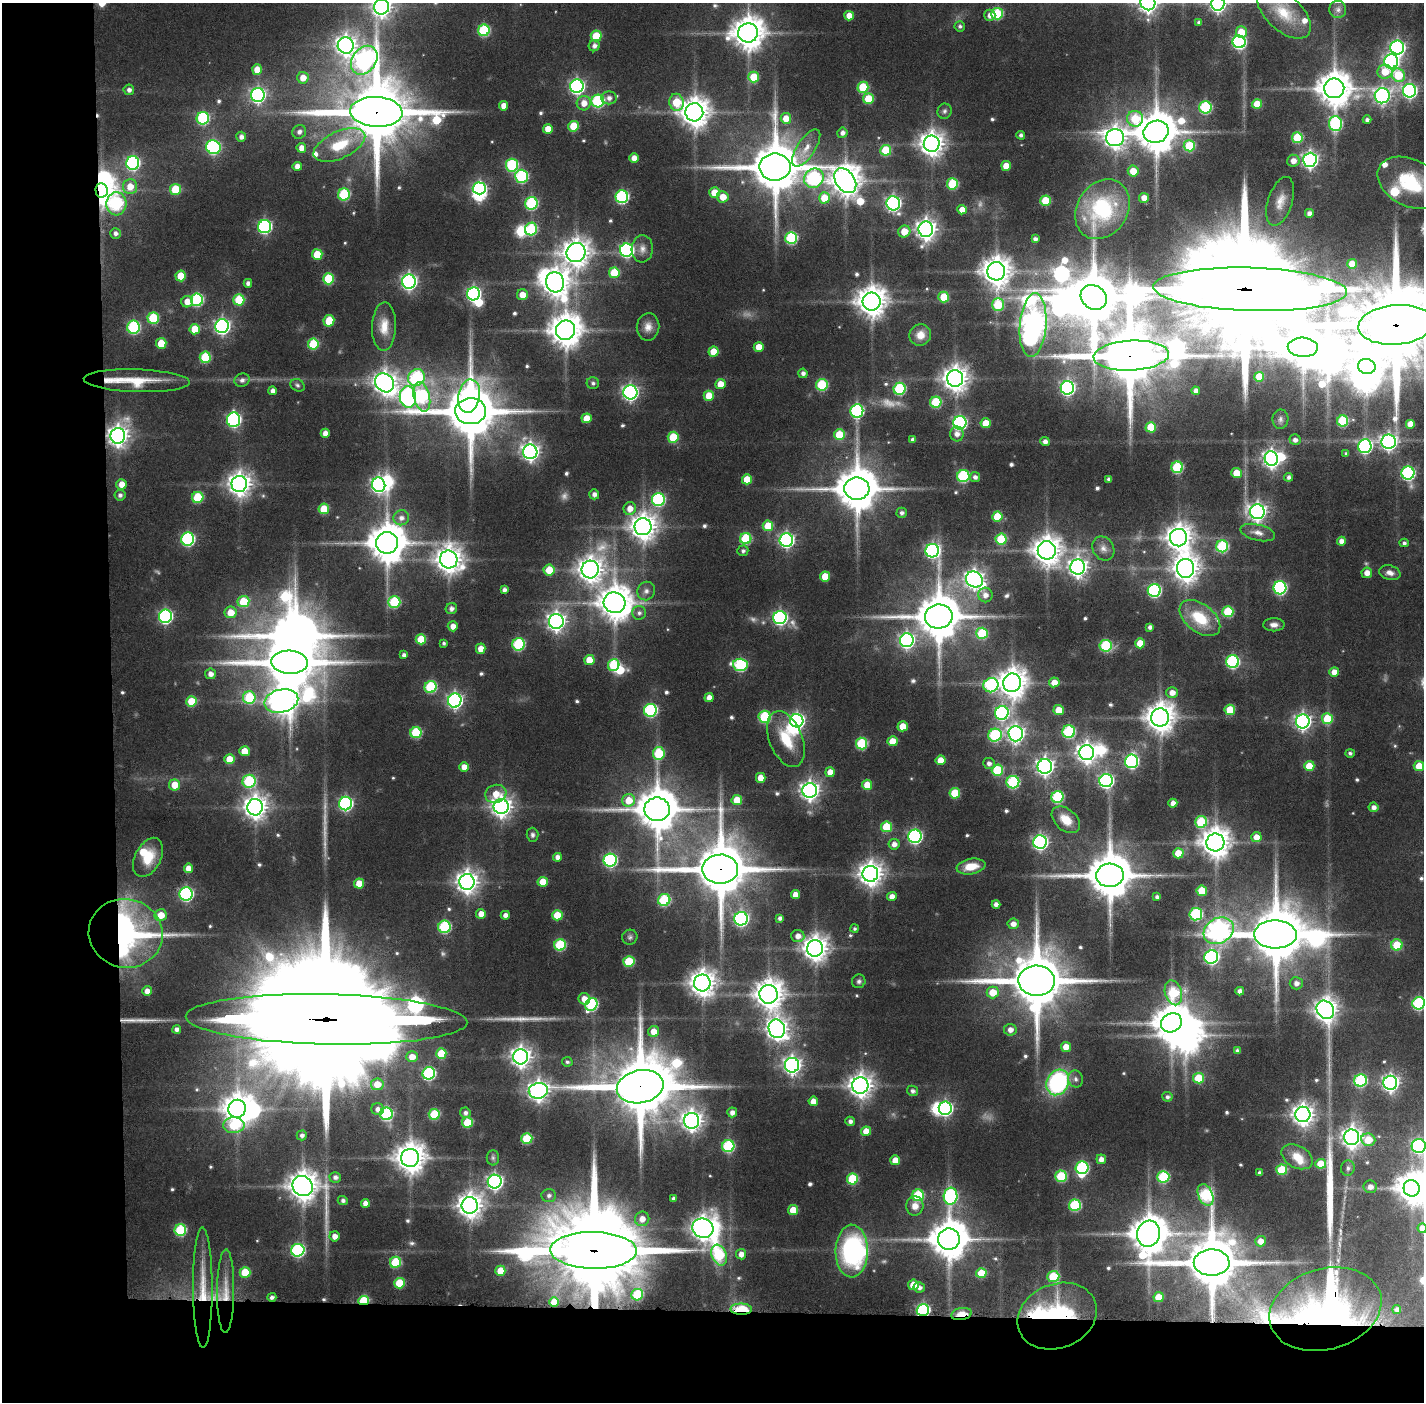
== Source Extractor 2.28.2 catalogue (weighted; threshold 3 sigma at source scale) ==
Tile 7 of 3 x 3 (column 1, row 3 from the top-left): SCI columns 1-1422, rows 34-1433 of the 4268 x 4257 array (HDU 1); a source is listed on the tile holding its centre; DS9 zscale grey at full resolution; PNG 1426 x 1404 px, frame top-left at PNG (2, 3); each listed source drawn as its Kron ellipse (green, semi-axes under 4 px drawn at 4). Shown black and unused: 14% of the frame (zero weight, under 3 of 6 exposures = <1% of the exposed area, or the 3 px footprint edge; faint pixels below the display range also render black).
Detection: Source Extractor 2.28.2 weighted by HDU 2 'WHT'; one run over the whole footprint, this tile lists its part. Background 0.0942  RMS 0.0075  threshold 0.0306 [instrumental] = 3 sigma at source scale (4.09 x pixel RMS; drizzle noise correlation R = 1.36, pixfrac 0.8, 0.05/0.05 arcsec/px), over >= 5 px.
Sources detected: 603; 8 too faint to see at this stretch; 24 inside a brighter object's white glare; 1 cosmic-ray / hot-pixel residue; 2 long thin detections or spike segments (spike, bleed or trail) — neither listed nor drawn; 6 inside a brighter listed object's ellipse — not listed separately; of the other 562, all 500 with FLUX_AUTO >= 1.62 (the completeness limit of this list) listed and drawn (62 fainter detections not listed), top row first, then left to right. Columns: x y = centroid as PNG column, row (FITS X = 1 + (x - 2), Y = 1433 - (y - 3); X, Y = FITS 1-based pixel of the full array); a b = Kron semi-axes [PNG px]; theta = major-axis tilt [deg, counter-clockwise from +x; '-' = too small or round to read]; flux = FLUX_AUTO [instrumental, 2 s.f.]
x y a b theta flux
1148 3 8 7 - 410
1218 3 7 7 - 280
382 7 8 7 - 390
1338 10 8 8 - 3.2
1284 13 33 17 -43 23
997 14 6 5 - 48
990 15 5 5 - 4.7
849 16 5 5 - 8.5
1199 22 4 3 - 1.9
960 26 5 5 - 1.7
484 30 6 5 - 53
1241 32 6 5 - 14
748 33 10 9 - 1400
596 36 5 5 - 21
1239 42 6 6 - 120
346 45 8 8 - 460
594 46 6 5 - 3.1
1397 48 7 7 - 170
364 60 15 12 54 300
1391 61 7 7 - 190
257 70 5 5 - 9.9
1385 72 7 7 - 14
1398 75 7 6 - 29
754 77 5 5 - 21
303 78 6 5 - 8
577 86 7 6 - 180
863 87 5 5 - 31
1334 88 10 10 - 1600
129 90 5 5 - 2.9
1409 91 7 6 - 160
258 95 7 6 - 170
1382 96 7 7 - 210
609 98 8 6 -1 4.2
868 99 5 5 - 23
598 101 6 6 - 81
676 102 8 7 - 27
584 103 7 7 - 7.3
1257 104 5 5 - 17
504 106 5 4 - 6
1205 107 6 6 - 68
945 111 8 7 - 1.9
376 112 26 15 -3 7900
694 112 9 9 - 1100
203 118 6 6 - 73
786 118 5 5 - 9.9
1135 119 8 8 - 32
1367 120 4 4 - 2.3
1335 124 7 6 - 89
574 126 5 5 - 22
548 129 5 4 - 8.7
299 132 7 6 - 2.6
1156 132 13 11 19 2600
842 133 5 5 - 3
1021 135 4 4 - 2.2
241 137 5 5 - 3.2
1115 138 9 8 - 540
1297 138 5 5 - 36
932 144 8 8 - 690
339 145 28 13 25 26
1189 146 5 5 - 33
213 147 7 7 - 120
301 148 5 5 - 5.9
806 148 21 9 57 8.9
886 150 5 5 - 31
634 158 4 4 - 5.7
1310 160 7 7 - 250
1293 161 6 6 - 5.5
133 163 7 6 - 120
512 165 6 6 - 67
297 166 4 4 - 4.9
1006 166 5 5 - 11
775 167 15 13 -1 4100
1133 171 5 5 - 12
522 176 6 6 - 77
814 178 10 9 - 95
845 181 14 9 -55 1200
1410 183 34 23 -27 45
952 184 5 5 - 40
130 186 7 7 - 9.8
479 188 6 6 - 100
175 189 5 5 - 25
101 190 7 6 - 860
714 192 5 5 - 13
344 194 6 6 - 53
622 197 6 6 - 95
723 197 6 5 - 9.6
824 198 5 5 - 18
1144 198 5 5 - 6.9
1046 201 5 5 - 24
1280 201 25 12 72 10
531 203 6 6 - 77
893 203 7 6 - 190
116 204 11 10 - 81
1102 209 32 25 57 70
962 210 5 4 - 8.1
1309 213 4 4 - 3.4
265 227 6 6 - 130
531 229 6 6 - 53
926 229 7 7 - 450
904 231 6 5 - 11
115 233 5 5 - 2.7
791 238 6 6 - 68
1035 239 4 4 - 2.7
642 249 13 10 86 5.5
627 250 7 6 - 130
576 253 10 9 - 900
317 254 5 5 - 18
1352 264 5 5 - 10
996 271 9 9 - 1000
614 273 5 5 - 24
181 276 5 5 - 17
328 279 5 5 - 34
409 281 7 7 - 220
555 282 10 9 - 860
248 283 4 4 - 3
1250 289 97 21 -2 41000
473 294 6 6 - 140
522 295 5 5 - 8.3
944 297 5 5 - 20
1094 297 14 11 -37 4200
197 300 6 6 - 79
239 300 5 5 - 32
871 301 9 9 - 1100
187 302 6 5 - 8
998 305 6 6 - 35
153 318 6 5 - 39
329 321 6 5 - 18
1033 325 32 13 85 880
1396 325 37 19 5 15000
222 326 7 7 - 220
133 327 6 6 - 76
384 327 24 12 88 13
648 327 14 11 83 6.2
195 329 5 5 - 15
565 330 10 9 - 1400
920 335 11 10 - 8.6
161 343 5 5 - 15
313 344 5 5 - 37
759 347 5 5 - 11
1303 347 15 9 -2 2100
714 352 5 5 - 15
1131 356 38 15 3 6700
205 357 6 5 - 37
1367 366 9 7 -11 760
803 373 5 4 - 2.9
1259 377 5 5 - 14
416 378 9 8 - 78
955 378 8 8 - 740
242 380 8 6 20 2.7
137 381 53 11 -2 24
384 383 10 8 -43 600
593 383 6 6 - 1.9
720 384 5 5 - 8.6
297 385 7 6 - 1.6
822 385 6 5 - 49
1067 388 7 6 - 160
900 389 6 6 - 64
273 391 4 4 - 3.6
1196 391 4 4 - 3.8
630 392 7 7 - 220
469 396 17 11 80 110
709 396 5 5 - 16
408 397 11 8 -82 250
422 397 15 8 -76 76
936 402 5 5 - 42
471 411 15 13 2 4700
857 411 7 6 - 110
587 418 5 5 - 14
1280 419 10 8 89 2.8
234 420 7 6 - 130
1343 421 5 5 - 44
960 423 7 6 - 140
986 423 5 5 - 12
1410 424 5 5 - 9.6
1151 427 5 5 - 25
325 433 4 4 - 4.7
957 434 7 6 - 4.1
839 435 5 5 - 23
118 436 8 7 - 440
673 437 5 5 - 26
913 439 4 4 - 2.3
1295 440 5 5 - 3.3
1045 442 5 4 - 3.4
1389 442 7 7 - 250
1365 446 7 6 - 140
530 452 7 7 - 310
1346 454 4 3 - 1.6
1271 459 7 7 - 320
1177 467 6 5 - 52
1236 473 5 5 - 15
1408 473 6 6 - 110
963 476 6 6 - 70
975 477 5 5 - 2.8
1289 477 4 4 - 2.6
747 479 5 5 - 15
1109 479 4 4 - 2.2
121 484 5 5 - 7.4
239 484 8 7 - 600
379 485 7 6 - 220
857 489 12 11 - 2800
594 494 5 5 - 3.3
120 495 5 5 - 2.4
198 497 5 5 - 37
658 500 6 6 - 87
630 508 6 6 - 7.5
324 509 5 5 - 22
1257 512 7 7 - 330
902 513 5 5 - 2.3
997 516 5 5 - 20
401 518 8 7 - 4.4
768 526 5 5 - 20
643 527 8 8 - 850
1258 533 18 8 -14 5.7
1178 538 9 8 - 820
188 539 6 6 - 100
746 539 5 5 - 45
1001 539 5 5 - 37
786 540 7 6 - 170
1341 541 4 4 - 4.3
387 543 11 10 - 2000
1404 543 4 4 - 1.8
1222 546 6 6 - 60
1103 548 13 10 -57 5.4
1047 550 9 9 - 1000
743 551 5 5 - 2.1
932 551 7 6 - 160
449 559 9 8 - 790
1078 567 7 7 - 380
1186 568 9 8 - 820
590 569 9 8 - 730
549 570 5 5 - 14
1367 573 5 5 - 5.6
1390 573 11 7 -14 4.1
825 576 5 5 - 13
974 579 9 7 -36 370
1280 588 6 6 - 110
504 590 4 4 - 2.9
1154 590 6 6 - 100
646 591 9 8 - 3.4
985 595 7 7 - 4.5
243 602 6 5 - 25
394 602 6 6 - 48
615 603 11 10 - 1500
451 609 6 5 - 3
230 612 6 6 - 12
1228 612 5 5 - 33
639 613 7 7 - 2.4
165 616 7 6 - 140
939 616 14 12 2 3200
780 618 6 6 - 150
1200 618 23 14 -37 28
556 621 7 7 - 350
1274 625 10 6 -1 3.6
453 626 5 5 - 5.5
1150 627 4 4 - 2.5
982 633 6 5 - 35
421 639 5 5 - 20
907 640 7 7 - 200
444 643 4 3 - 1.6
1140 643 5 5 - 14
519 644 6 6 - 69
1106 646 6 6 - 54
481 649 5 5 - 7.5
404 655 4 4 - 2.7
589 660 5 5 - 12
290 662 18 11 -2 4300
1233 662 6 6 - 91
614 665 6 5 - 44
740 665 7 6 - 80
1334 672 5 5 - 6.7
210 674 5 5 - 4.1
1054 682 5 5 - 7.4
1012 683 9 9 - 1000
991 685 7 7 - 82
430 687 6 6 - 55
1172 693 6 5 - 6.2
709 697 4 4 - 5
249 698 6 6 - 44
192 701 5 5 - 21
281 701 17 11 13 810
455 701 7 6 - 220
650 710 6 6 - 91
1059 710 5 5 - 13
1230 710 5 5 - 23
1002 713 7 6 - 130
765 717 6 6 - 54
1160 717 9 9 - 1100
1327 719 5 5 - 25
797 721 7 6 - 180
1303 721 7 7 - 260
903 726 5 5 - 13
1069 732 6 6 - 69
416 733 5 5 - 44
1016 734 7 7 - 270
995 735 7 6 - 70
786 739 29 16 -68 24
892 741 5 5 - 13
862 744 6 5 - 49
244 751 5 5 - 11
659 753 6 6 - 35
1087 753 7 7 - 470
1350 753 5 4 - 1.7
229 759 5 5 - 16
940 760 5 5 - 9.6
1132 761 7 6 - 120
989 763 6 5 - 3.1
1045 766 7 7 - 310
1309 766 5 5 - 15
1419 766 5 5 - 14
464 767 5 5 - 6.5
997 770 5 5 - 39
830 772 5 5 - 7.3
761 778 5 5 - 10
249 781 6 6 - 55
1106 781 7 6 - 160
1013 782 6 6 - 71
175 785 5 5 - 12
867 785 5 5 - 13
810 790 7 7 - 370
955 793 5 5 - 24
496 794 10 9 - 10
1057 797 6 6 - 66
629 800 6 6 - 15
737 800 5 5 - 14
1173 803 4 4 - 4.6
346 804 7 6 - 130
255 807 8 7 - 620
501 807 7 7 - 470
1373 807 5 5 - 3.6
657 809 13 11 0 2700
1066 820 16 10 -42 10
1201 822 6 6 - 41
886 827 5 5 - 23
532 835 7 6 - 1.9
915 836 7 6 - 150
1256 837 5 5 - 6.6
1040 842 7 6 - 200
1215 842 9 9 - 1100
894 844 5 5 - 4.4
1178 853 5 5 - 15
148 857 21 13 62 18
557 857 4 4 - 4.1
610 860 6 6 - 110
971 866 14 7 10 13
188 868 4 4 - 6.9
720 869 18 14 0 5200
870 874 8 8 - 660
1110 875 14 11 6 3300
467 882 8 7 - 520
543 882 5 5 - 12
359 883 5 5 - 12
1202 891 5 5 - 20
186 894 6 6 - 140
795 894 4 4 - 7
892 897 5 4 - 5
1157 897 4 4 - 2.2
664 900 6 6 - 53
996 904 4 4 - 3.5
481 914 5 5 - 6.3
1196 914 6 6 - 74
161 915 6 6 - 9.9
505 915 4 4 - 3.8
557 915 5 5 - 19
780 918 4 4 - 2.4
741 919 7 6 - 150
1013 924 5 5 - 4.5
444 927 6 6 - 69
855 929 4 4 - 1.6
1219 931 16 12 29 470
126 933 37 34 -14 260
1275 934 21 14 -1 5100
798 936 6 6 - 5.3
630 937 8 7 - 2
560 945 6 5 - 49
1397 945 5 5 - 20
815 948 8 8 - 750
1211 957 7 6 - 140
629 962 5 5 - 32
859 981 7 6 - 1.9
1037 981 18 15 -1 5600
702 983 8 8 - 790
1296 983 6 6 - 3.8
147 991 5 5 - 4.7
1240 991 4 4 - 3.6
993 992 6 6 - 15
1173 993 12 8 -74 46
769 994 9 9 - 990
584 999 6 5 - 7.4
1419 1003 6 6 - 88
591 1004 7 6 - 79
1325 1010 9 8 - 600
327 1019 141 25 -1 74000
1171 1023 11 9 26 1700
177 1029 4 4 - 2.9
777 1029 9 8 - 470
1010 1030 6 6 - 4.7
654 1031 5 5 - 8.7
1066 1047 5 5 - 7.9
1237 1051 4 3 - 1.8
441 1053 5 5 - 22
412 1057 5 5 - 8.1
521 1057 7 7 - 450
567 1062 5 5 - 1.6
792 1065 7 7 - 320
429 1073 6 6 - 86
1199 1078 5 5 - 26
1076 1079 8 7 - 2.6
1360 1080 6 6 - 72
1058 1082 13 10 63 98
1390 1083 7 7 - 280
377 1084 6 6 - 12
860 1085 8 8 - 610
640 1087 23 16 11 6800
538 1091 9 7 12 440
912 1091 5 5 - 2.4
1167 1097 5 4 - 2
813 1101 5 4 - 7
945 1108 6 6 - 150
237 1109 9 8 - 1000
378 1109 6 5 - 3.7
732 1112 5 5 - 3.9
465 1113 5 5 - 2.6
386 1114 6 6 - 72
434 1114 5 5 - 34
1303 1114 7 7 - 520
692 1121 8 7 - 450
850 1121 5 4 - 2.7
467 1122 5 5 - 25
234 1125 11 8 2 35
866 1131 5 4 - 9.9
302 1135 5 5 - 2.4
1352 1137 8 7 - 450
527 1139 5 5 - 34
1368 1140 7 6 - 16
728 1146 6 6 - 70
1419 1146 7 7 - 140
1297 1157 16 11 -29 10
410 1158 9 9 - 1100
493 1158 7 6 - 1.8
1101 1159 5 5 - 4.5
895 1160 5 5 - 9.4
1321 1164 5 5 - 17
1082 1168 6 6 - 81
1348 1168 8 7 - 2.4
1282 1170 5 5 - 30
1260 1173 4 3 - 1.9
1061 1176 6 5 - 42
335 1177 6 5 - 2.7
1163 1177 6 6 - 58
852 1179 5 5 - 38
495 1182 7 7 - 220
303 1186 10 9 - 1100
1370 1187 6 6 - 4.1
1412 1188 8 8 - 1000
549 1195 7 6 - 2.5
918 1195 6 6 - 43
1205 1195 11 7 -67 79
951 1196 8 7 - 110
673 1198 3 3 - 2.1
343 1201 5 4 - 2.1
365 1203 4 4 - 5.7
470 1205 8 8 - 720
1075 1205 6 6 - 56
915 1206 10 8 85 6.5
793 1210 5 5 - 14
642 1219 7 7 - 6.8
703 1228 11 9 -23 680
1422 1228 4 4 - 5.8
180 1230 6 5 - 53
1149 1234 13 11 73 1900
334 1236 5 5 - 5.4
949 1239 11 10 - 2100
1260 1241 5 5 - 5.9
298 1250 6 6 - 100
594 1250 43 18 -1 19000
852 1251 26 16 89 110
741 1254 5 5 - 5.3
719 1255 11 7 -69 44
395 1262 5 5 - 39
1212 1263 18 13 1 5000
500 1271 5 5 - 15
245 1272 5 5 - 21
981 1273 5 5 - 20
1053 1277 6 5 - 33
399 1283 5 5 - 24
913 1285 5 5 - 9.6
919 1287 5 5 - 3
203 1288 60 9 -90 24
226 1291 42 8 89 15
637 1295 6 5 - 42
272 1297 4 4 - 2.5
1159 1297 5 5 - 13
364 1300 5 4 - 39
554 1302 5 4 - 9.9
741 1309 11 5 0 27
1325 1309 57 40 16 360
1397 1309 4 4 - 2.8
923 1310 6 6 - 120
961 1314 10 6 11 12
1057 1316 41 32 22 170
Overlapping masked pixels (flux is a lower limit): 22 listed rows (the first 20) at x y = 376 112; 101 190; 1250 289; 1396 325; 1131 356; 137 381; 471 411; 118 436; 720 869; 126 933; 327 1019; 640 1087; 594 1250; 203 1288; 226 1291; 364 1300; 554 1302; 741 1309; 1325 1309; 923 1310
Isophote crosses this tile's border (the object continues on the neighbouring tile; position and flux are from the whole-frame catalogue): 10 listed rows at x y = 1148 3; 1218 3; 382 7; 1410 183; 1250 289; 1396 325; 1419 1003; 1419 1146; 1422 1228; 1325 1309